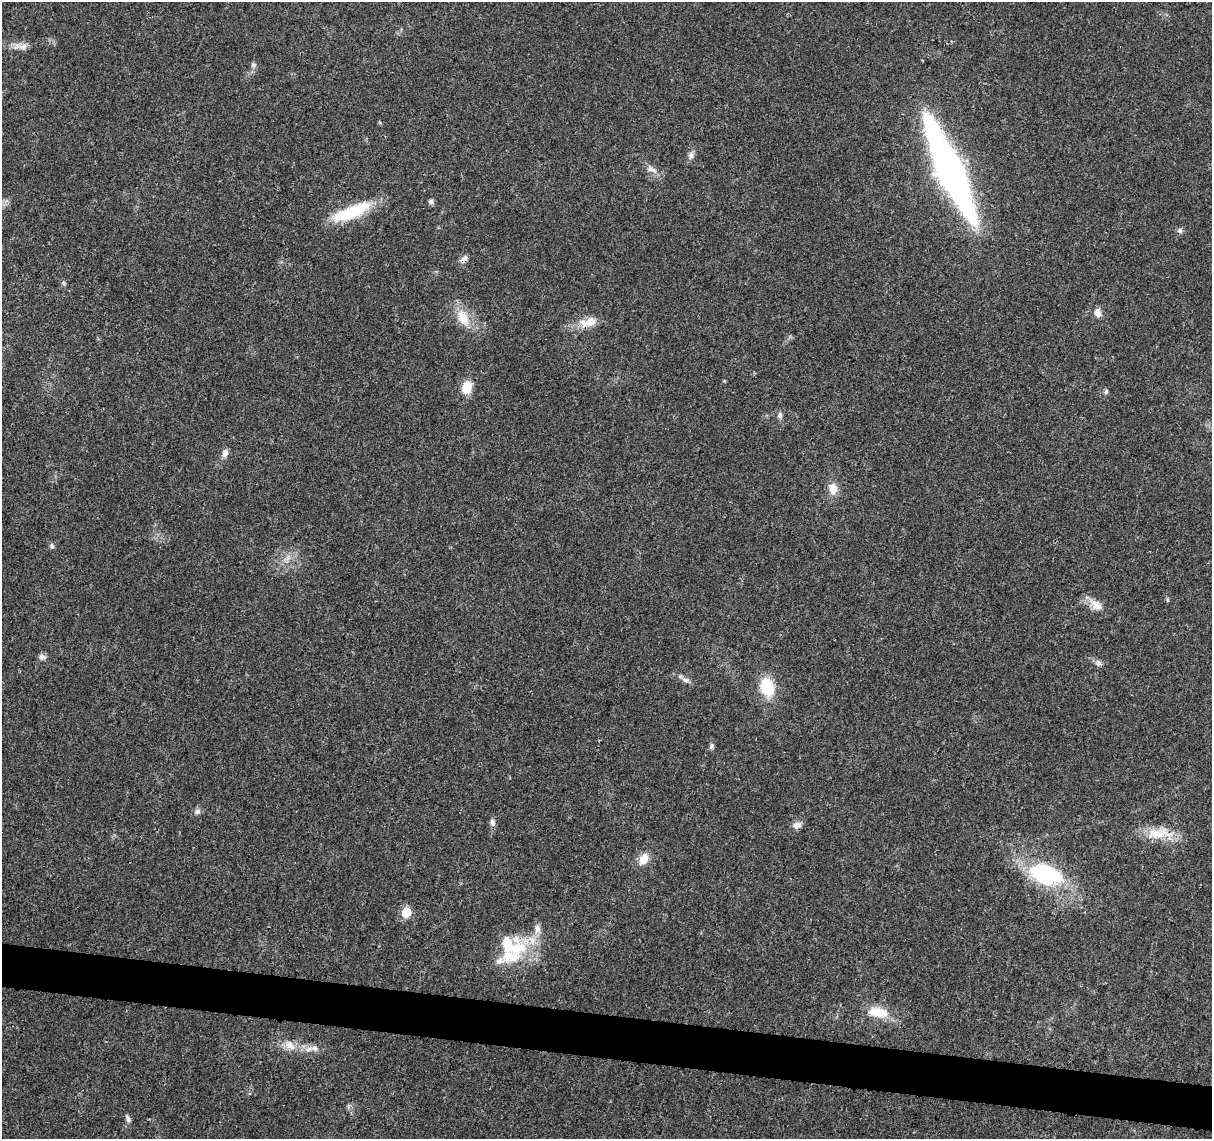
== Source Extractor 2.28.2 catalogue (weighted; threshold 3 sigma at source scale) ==
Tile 6 of 4 x 4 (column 2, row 2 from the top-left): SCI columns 1216-2425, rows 2500-3636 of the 4856 x 5063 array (HDU 1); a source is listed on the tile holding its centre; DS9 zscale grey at full resolution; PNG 1214 x 1141 px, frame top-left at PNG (2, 2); no overlay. Shown black and unused: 4% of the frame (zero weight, under 3 of 4 exposures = <1% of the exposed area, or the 3 px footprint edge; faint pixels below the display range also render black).
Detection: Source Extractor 2.28.2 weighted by HDU 2 'WHT'; one run over the whole footprint, this tile lists its part. Background 0.0252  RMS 0.0024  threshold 0.011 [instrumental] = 3 sigma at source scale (4.5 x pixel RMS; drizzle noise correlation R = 1.50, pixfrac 1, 0.0396/0.0396 arcsec/px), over >= 5 px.
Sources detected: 42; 4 inside a brighter listed object's ellipse — not listed separately; the other 38 listed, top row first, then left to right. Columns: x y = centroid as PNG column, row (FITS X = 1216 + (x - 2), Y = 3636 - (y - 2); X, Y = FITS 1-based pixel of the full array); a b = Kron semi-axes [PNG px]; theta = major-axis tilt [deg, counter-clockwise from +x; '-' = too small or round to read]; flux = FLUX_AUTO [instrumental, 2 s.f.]
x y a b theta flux
23 46 15 8 2 1.7
253 65 8 6 13 0.56
691 155 11 8 60 1
652 169 17 7 -28 1.6
950 170 83 18 -66 150
431 201 7 7 - 0.65
351 212 47 14 22 13
1180 230 8 7 - 0.75
464 259 11 7 41 1.1
63 283 6 4 -70 0.4
1098 312 10 7 -82 1.7
463 317 24 14 -66 5.5
590 322 24 11 22 3.6
467 387 13 10 76 4.5
1106 391 7 5 60 0.45
780 415 9 7 90 0.86
225 453 10 7 75 1.3
833 489 14 10 -87 2.9
52 546 8 6 -65 0.54
1167 600 6 4 -72 0.3
1096 605 18 12 -39 2.9
42 657 10 7 -13 0.84
1098 663 9 8 - 0.91
685 680 12 7 -24 1.1
767 687 15 11 -76 12
711 746 9 5 88 0.62
197 811 9 7 14 0.86
492 823 9 7 -81 0.9
797 825 12 8 8 1.4
1159 833 44 14 -2 6.9
643 859 15 10 59 3
1046 874 46 25 -16 23
406 912 7 6 - 7.9
517 948 30 27 35 13
878 1012 29 13 -10 5.9
290 1045 19 11 -35 3.1
309 1049 12 6 14 1.5
128 1119 11 6 -62 0.76
Overlapping masked pixels (flux is a lower limit): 1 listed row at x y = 464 259